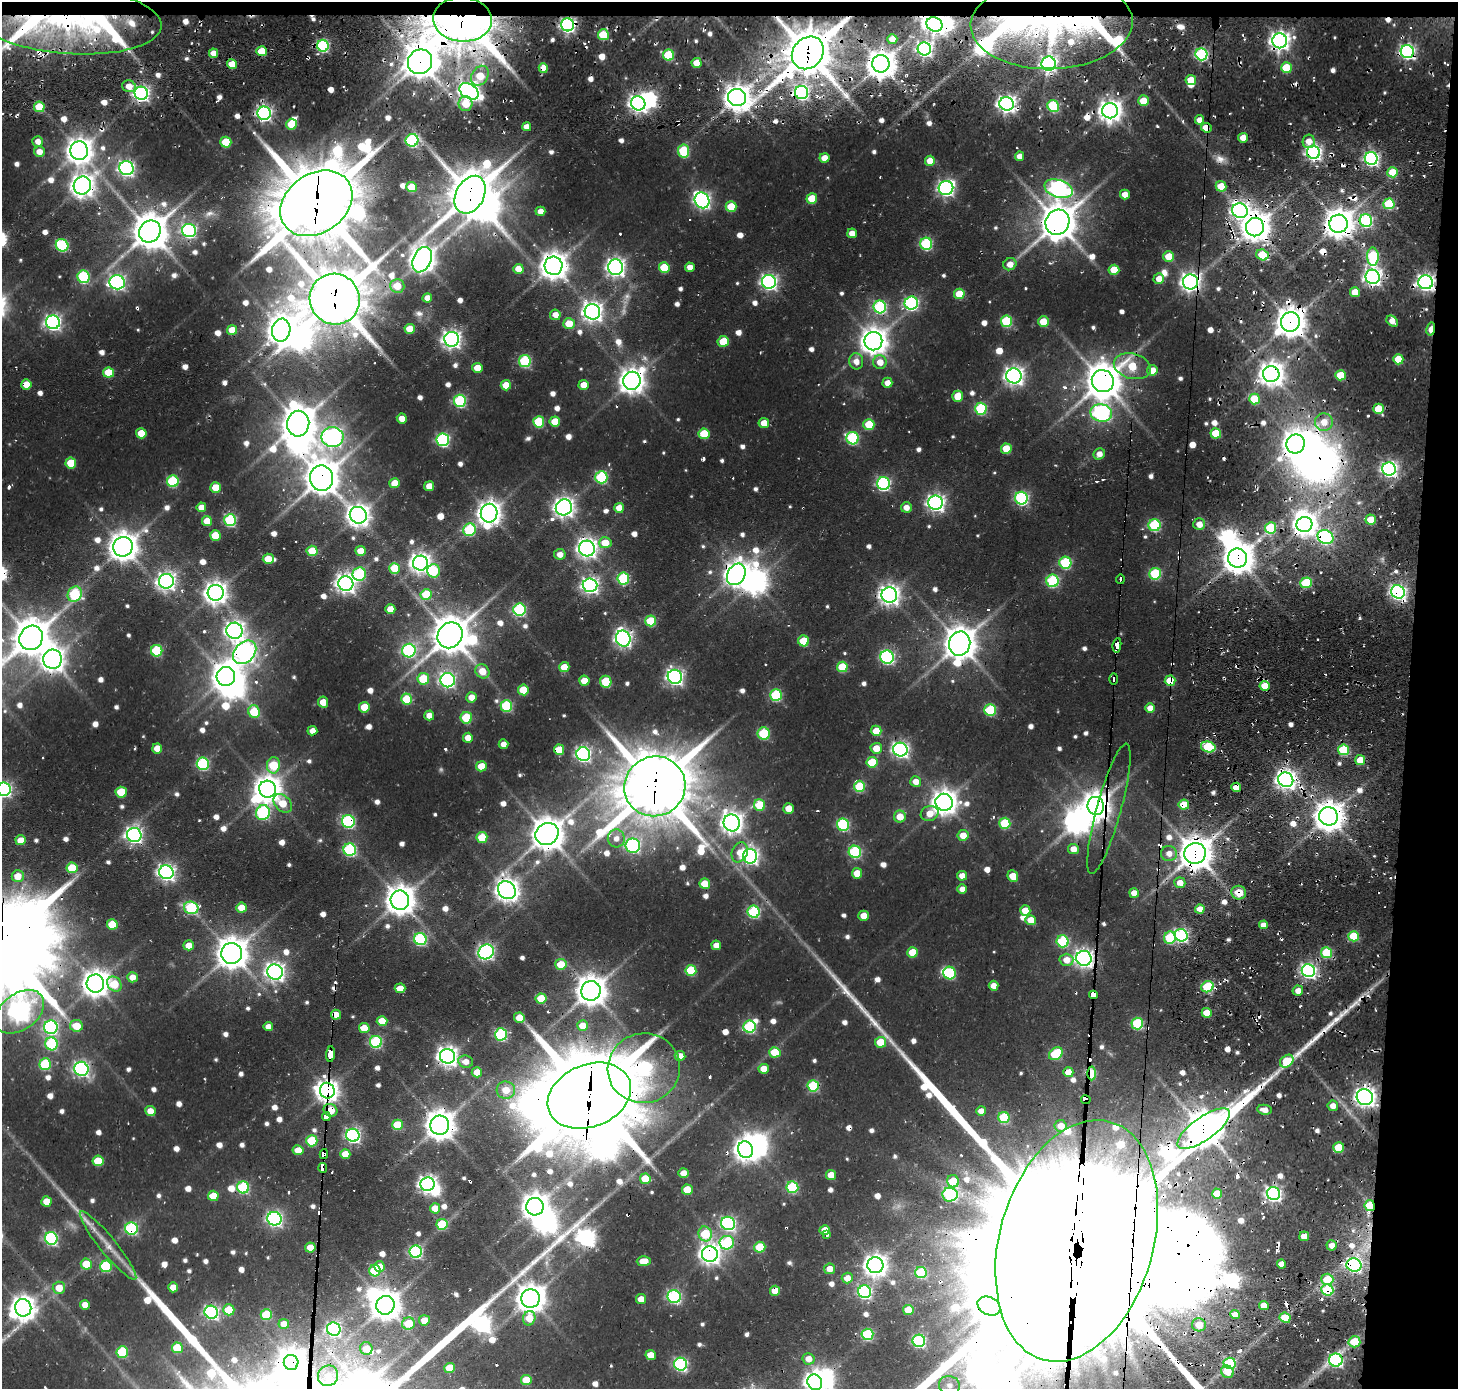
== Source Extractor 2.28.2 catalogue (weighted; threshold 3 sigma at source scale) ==
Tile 3 of 3 x 3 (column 3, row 1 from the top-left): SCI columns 3143-4598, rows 3138-4524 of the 4598 x 4762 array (HDU 1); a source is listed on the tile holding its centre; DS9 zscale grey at full resolution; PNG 1460 x 1391 px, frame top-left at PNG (2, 2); each listed source drawn as its Kron ellipse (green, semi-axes under 4 px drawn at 4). Shown black and unused: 5% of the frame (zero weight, under 2 of 3 exposures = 8% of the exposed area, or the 3 px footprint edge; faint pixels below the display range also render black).
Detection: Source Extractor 2.28.2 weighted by HDU 2 'WHT'; one run over the whole footprint, this tile lists its part. Background 0.0488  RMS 0.0055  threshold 0.0248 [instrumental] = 3 sigma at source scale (4.5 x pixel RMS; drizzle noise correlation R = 1.50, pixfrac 1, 0.0396/0.0396 arcsec/px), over >= 5 px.
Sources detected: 939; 6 too faint to see at this stretch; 36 inside a brighter object's white glare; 57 cosmic-ray / hot-pixel residue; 3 long thin detections or spike segments (spike, bleed or trail) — neither listed nor drawn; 13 inside a brighter listed object's ellipse — not listed separately; of the other 824, all 500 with FLUX_AUTO >= 4.98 (the completeness limit of this list) listed and drawn (324 fainter detections not listed), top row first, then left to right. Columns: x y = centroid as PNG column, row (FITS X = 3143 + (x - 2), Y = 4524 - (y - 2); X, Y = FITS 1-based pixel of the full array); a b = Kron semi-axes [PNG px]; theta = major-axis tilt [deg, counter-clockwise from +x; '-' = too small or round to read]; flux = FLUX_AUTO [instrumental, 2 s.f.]
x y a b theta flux
67 19 94 34 -4 150
462 19 29 22 -5 2100
934 24 8 7 - 340
1052 24 81 45 2 180
568 25 6 6 - 170
603 35 5 5 - 27
892 39 5 5 - 5.8
1280 41 7 7 - 330
323 46 6 5 - 82
924 49 6 6 - 170
262 51 5 5 - 17
1407 52 7 6 - 150
213 53 5 4 - 5.8
808 53 17 14 48 2700
1201 54 6 6 - 84
669 55 5 5 - 34
420 62 13 12 - 1200
697 63 5 5 - 9.8
1048 63 7 7 - 190
232 64 5 4 - 12
881 64 9 8 - 930
543 68 5 4 - 12
1286 68 5 5 - 24
480 76 11 8 58 15
1191 80 5 5 - 12
129 86 7 5 -16 6.7
469 91 10 7 -31 360
801 92 6 6 - 130
141 93 7 6 - 210
737 97 9 8 - 790
1143 101 5 5 - 11
638 103 7 7 - 280
466 104 7 7 - 11
1007 104 7 7 - 270
1053 106 6 5 - 50
39 107 5 5 - 20
1110 111 8 7 - 500
264 113 6 6 - 170
1199 120 5 4 - 5.6
291 124 5 5 - 16
527 127 4 4 - 5.4
1206 128 5 4 - 14
1243 138 5 4 - 7.7
412 140 6 6 - 76
38 141 5 5 - 5.1
1309 141 7 6 - 6.1
226 142 5 5 - 23
79 151 9 8 - 750
684 151 6 5 - 45
39 152 5 5 - 6.1
1313 152 7 6 - 180
1019 156 5 4 - 5.1
824 158 5 5 - 8.9
1371 158 6 6 - 150
930 161 5 5 - 9.3
126 168 7 7 - 190
1393 172 5 5 - 20
82 185 9 8 - 570
1221 186 5 5 - 13
411 187 5 5 - 18
946 188 7 7 - 210
1059 189 14 8 -18 220
470 195 20 14 62 2300
1125 195 5 5 - 7.3
812 199 5 5 - 17
702 200 8 7 - 210
316 203 39 29 34 5200
1389 204 5 5 - 36
731 207 5 5 - 18
540 211 5 4 - 5.6
1240 211 8 7 - 260
1366 220 6 6 - 90
1057 222 13 12 - 1500
1338 224 9 9 - 940
1255 227 9 9 - 990
150 231 11 10 - 1300
189 231 7 6 - 140
852 233 5 4 - 6.8
926 244 6 6 - 70
62 245 6 6 - 65
1262 255 6 5 - 26
1169 256 5 5 - 16
1373 257 9 6 -88 55
422 260 13 9 66 750
1010 264 7 6 - 6
554 266 9 9 - 780
616 267 8 7 - 300
664 267 5 5 - 24
690 267 5 4 - 6
518 269 5 5 - 9
1114 270 5 5 - 17
84 277 6 6 - 65
1373 277 7 7 - 230
1159 279 5 5 - 6.9
117 282 7 7 - 190
769 282 7 7 - 210
1190 282 7 7 - 360
1426 282 7 7 - 260
397 286 7 7 - 10
1355 292 5 5 - 12
959 294 5 5 - 17
427 298 5 4 - 5.9
335 299 25 25 - 3400
911 303 7 6 - 110
880 307 6 6 - 86
592 312 8 7 - 380
555 315 5 5 - 6.2
1006 321 6 5 - 45
1392 321 6 4 -42 5.8
53 322 7 7 - 210
1043 322 5 5 - 16
1290 322 10 9 - 950
569 324 6 5 - 12
410 329 5 5 - 12
1431 329 7 4 77 19
232 330 5 5 - 9.9
281 330 11 9 79 880
452 339 7 7 - 290
723 341 5 5 - 17
873 341 9 9 - 810
1398 359 5 5 - 14
525 361 6 6 - 59
856 361 8 7 - 5.9
880 362 7 6 - 7.3
1132 366 19 12 -15 27
477 368 5 5 - 9.8
1152 370 5 5 - 8.5
108 373 5 5 - 20
1271 374 8 8 - 620
1340 375 5 5 - 16
1014 376 7 7 - 320
632 381 9 8 - 680
1103 381 11 11 - 1300
887 383 5 5 - 5.5
26 384 5 5 - 11
506 385 5 5 - 12
584 385 5 5 - 8.7
958 396 5 5 - 15
1254 399 5 5 - 24
460 401 6 6 - 74
981 409 6 6 - 55
1378 409 5 5 - 17
1101 413 11 8 -11 180
402 418 5 5 - 7
555 421 5 5 - 13
539 422 5 5 - 36
1324 422 9 9 - 9
764 423 5 5 - 8.8
298 424 13 11 83 1200
869 425 5 5 - 23
141 433 5 5 - 12
1216 433 5 5 - 17
704 434 5 5 - 21
332 437 11 10 - 300
852 438 6 6 - 67
443 440 6 6 - 110
1296 444 9 9 - 620
1006 449 5 5 - 16
1099 454 6 5 - 5.1
71 463 5 5 - 17
1389 469 6 6 - 200
601 477 6 6 - 62
321 478 13 11 88 1300
173 481 6 6 - 49
395 483 5 5 - 9.2
883 484 6 6 - 110
429 486 5 5 - 8
216 488 5 5 - 14
1021 498 6 6 - 110
935 503 7 7 - 240
201 507 5 5 - 6.1
564 507 8 8 - 380
906 507 5 5 - 5.3
619 508 5 5 - 7.6
489 513 9 8 - 570
358 515 9 8 - 520
230 520 6 6 - 67
1371 520 5 5 - 14
207 521 5 5 - 11
1199 524 6 6 - 7.2
1304 524 8 7 - 570
1155 525 6 6 - 60
1271 528 6 5 - 33
469 530 6 6 - 55
215 535 5 5 - 16
1325 537 8 6 -26 110
605 543 6 5 - 12
123 547 10 9 - 870
587 548 8 8 - 370
312 551 5 5 - 17
361 551 5 5 - 11
560 554 5 5 - 5.7
1237 558 9 9 - 1000
268 559 5 5 - 12
420 563 7 7 - 400
1065 563 6 6 - 55
394 568 5 5 - 18
433 571 6 6 - 36
359 574 7 6 - 59
736 574 11 8 60 640
1155 574 6 6 - 48
623 578 6 6 - 53
1120 579 5 3 - 31
166 581 7 7 - 300
1053 581 6 6 - 65
346 583 7 7 - 370
1306 583 6 5 - 34
590 585 7 7 - 230
1398 592 7 6 - 180
216 593 8 8 - 520
75 594 8 6 59 56
426 594 5 5 - 24
889 595 8 7 - 370
390 609 5 5 - 8.8
519 610 6 6 - 80
651 621 5 5 - 25
235 631 8 8 - 330
450 635 13 12 - 1600
31 638 12 11 - 1600
623 639 8 7 - 240
803 641 5 5 - 20
960 644 12 10 75 1200
1117 645 7 3 81 790
157 651 6 6 - 44
409 651 7 6 - 90
245 652 13 10 47 340
887 657 7 6 - 110
53 659 9 9 - 520
564 667 5 5 - 9.4
842 667 5 5 - 26
482 671 7 6 - 9.4
226 676 9 9 - 750
675 677 7 7 - 220
423 679 5 5 - 26
1114 679 5 3 - 37
448 680 7 7 - 160
584 681 5 5 - 9.9
1170 681 5 5 - 18
606 682 6 5 - 29
1265 686 5 4 - 11
523 690 5 5 - 18
776 695 6 6 - 56
471 697 5 5 - 7.2
407 699 5 5 - 24
323 702 6 5 - 8.9
506 706 6 6 - 54
364 707 5 5 - 15
1150 708 5 5 - 7.7
990 710 6 5 - 47
254 712 6 5 - 24
429 715 5 5 - 6.2
466 718 6 5 - 31
312 731 5 4 - 5
876 731 5 5 - 11
764 733 6 6 - 39
468 738 5 5 - 6.3
504 744 5 5 - 5.1
1208 747 7 5 -16 39
157 748 5 5 - 8.1
876 748 5 5 - 9.4
559 750 5 5 - 12
900 750 7 7 - 200
1343 750 5 5 - 39
583 754 7 6 - 170
1360 760 5 5 - 15
872 762 5 5 - 22
203 764 6 6 - 77
273 765 8 6 80 30
481 766 5 5 - 12
1286 780 7 7 - 350
916 782 5 5 - 6.1
655 786 31 29 29 4200
860 786 5 5 - 36
1236 787 5 4 - 8.4
4 789 7 6 - 160
268 789 8 8 - 760
121 792 5 5 - 22
944 802 8 8 - 670
283 803 11 7 -48 14
760 805 6 5 - 24
1184 805 5 5 - 16
1096 806 9 8 - 810
789 808 5 5 - 9.6
1109 809 67 12 75 23
263 813 7 6 - 87
930 813 9 7 19 8.7
1328 816 9 9 - 940
900 817 6 6 - 10
348 821 6 6 - 96
732 823 8 8 - 460
1005 823 5 5 - 40
843 825 6 6 - 67
547 834 12 10 35 1200
134 835 7 7 - 220
963 835 5 5 - 9
482 838 5 5 - 20
616 838 9 8 - 5.4
21 840 5 5 - 11
633 846 7 7 - 110
1073 849 5 5 - 7.2
350 850 6 6 - 82
740 852 10 7 68 7.7
855 852 6 6 - 70
1169 853 8 7 - 5.9
1195 853 11 10 - 1200
750 856 7 7 - 220
72 868 5 5 - 26
166 872 7 6 - 240
857 873 5 5 - 11
18 876 6 5 - 9.7
962 876 5 4 - 5.7
1013 876 6 5 - 10
1180 883 5 5 - 6.2
705 884 5 5 - 12
962 889 5 4 - 5.1
507 890 9 8 - 530
1134 893 5 5 - 6.3
1239 893 7 7 - 15
400 900 9 9 - 950
191 908 7 6 - 62
241 908 5 5 - 12
1200 909 5 4 - 7.7
1025 911 5 5 - 10
754 912 6 6 - 68
863 916 5 5 - 7.3
1031 920 5 5 - 8.8
112 924 5 5 - 18
1263 925 4 4 - 5.2
1181 935 6 6 - 110
1354 936 5 5 - 24
1170 938 6 6 - 41
420 939 6 6 - 78
1063 941 6 6 - 54
189 945 5 5 - 7.6
716 945 5 4 - 5.6
486 952 8 7 - 190
913 952 5 5 - 16
232 953 10 10 - 1100
1327 953 5 5 - 34
1084 958 7 7 - 310
1066 960 7 6 - 8
561 964 6 5 - 16
691 970 5 5 - 28
1308 971 7 6 - 160
275 972 8 7 - 310
950 973 6 6 - 45
132 977 5 5 - 6.3
95 984 9 8 - 720
114 984 8 6 -49 19
994 986 5 5 - 6.5
1207 987 6 5 - 37
400 988 5 5 - 7.9
591 991 10 9 - 1000
1298 991 5 5 - 5.5
1093 995 4 3 - 820
541 998 5 5 - 17
20 1012 27 18 36 380
1207 1013 5 5 - 11
336 1015 5 5 - 8.5
519 1018 5 5 - 8.1
382 1021 5 5 - 15
1137 1024 6 6 - 51
583 1025 5 5 - 8.4
76 1026 6 6 - 12
51 1027 7 6 - 110
268 1027 4 4 - 5.4
749 1027 6 6 - 68
364 1028 5 5 - 13
501 1034 6 6 - 70
376 1042 6 6 - 75
881 1042 5 5 - 18
51 1044 6 6 - 57
775 1052 5 5 - 17
331 1054 8 3 86 950
1056 1054 7 5 37 40
447 1056 7 7 - 380
680 1056 5 5 - 6.7
1287 1061 7 5 40 26
466 1062 7 6 - 5
45 1064 6 6 - 46
644 1068 36 35 - 150
81 1069 7 7 - 170
764 1069 5 5 - 9.3
477 1072 5 5 - 9.9
1068 1072 5 5 - 8.9
1092 1073 7 4 -89 28
813 1086 6 5 - 47
506 1090 9 8 - 9.7
327 1091 8 7 - 630
589 1096 43 31 22 6800
1365 1097 8 8 - 320
1086 1100 5 3 - 630
1333 1106 5 5 - 5
331 1110 7 6 - 13
1264 1110 7 5 -9 5.1
150 1111 5 5 - 7.8
981 1111 5 4 - 5
326 1116 4 3 - 380
1004 1118 5 5 - 34
397 1125 5 5 - 23
440 1125 9 9 - 900
1061 1126 6 5 - 6.4
1204 1129 31 11 35 1500
353 1135 7 6 - 150
312 1141 5 5 - 33
1339 1148 5 5 - 22
298 1150 5 5 - 9.1
746 1150 8 7 - 500
324 1154 5 4 - 300
345 1154 5 5 - 12
98 1161 5 5 - 19
323 1168 5 3 - 270
684 1173 5 5 - 7.2
831 1175 5 5 - 9.9
645 1179 5 5 - 18
953 1181 6 6 - 24
427 1184 7 7 - 270
243 1187 6 6 - 66
792 1187 6 5 - 48
687 1190 5 5 - 15
1217 1194 5 5 - 13
1273 1194 7 6 - 160
950 1195 7 6 - 82
213 1196 5 5 - 12
46 1201 5 5 - 9.6
1370 1205 5 5 - 20
535 1207 9 8 - 760
435 1208 5 5 - 9.3
274 1219 7 6 - 160
728 1223 7 6 - 130
442 1224 5 5 - 31
131 1229 6 6 - 78
825 1230 5 4 - 8
705 1234 7 6 - 30
827 1235 4 3 - 5.2
1304 1236 5 4 - 8.7
51 1238 6 6 - 100
1077 1241 124 77 74 99000
727 1243 7 6 - 59
108 1245 43 8 -51 12
1332 1245 5 5 - 5.5
760 1247 5 5 - 26
310 1248 5 5 - 9.4
416 1252 6 6 - 95
710 1254 8 7 - 380
644 1261 7 5 2 8.8
86 1264 5 5 - 15
1281 1264 4 4 - 5.3
875 1265 8 8 - 490
1354 1265 7 7 - 130
106 1266 6 6 - 49
380 1267 5 5 - 9.9
830 1269 5 5 - 6.3
375 1271 6 5 - 25
921 1273 6 5 - 38
847 1278 5 5 - 7
1327 1279 6 6 - 18
173 1287 5 5 - 6.7
59 1288 6 6 - 9.6
1327 1290 6 5 - 49
775 1291 5 5 - 10
865 1292 6 6 - 110
674 1297 7 6 - 100
530 1298 9 9 - 890
641 1299 5 5 - 7.5
85 1305 5 5 - 6.3
385 1305 9 9 - 930
1264 1305 5 4 - 9.4
989 1306 12 8 -28 920
23 1308 9 8 - 600
229 1310 5 5 - 22
908 1310 5 5 - 13
211 1312 7 6 - 130
266 1315 5 5 - 24
1235 1315 5 4 - 6.1
529 1318 7 6 - 12
1285 1318 5 5 - 15
424 1320 5 5 - 8.6
408 1323 6 6 - 17
284 1324 5 5 - 6.3
1199 1325 7 6 - 11
334 1329 7 6 - 130
867 1334 6 5 - 54
919 1341 6 6 - 86
1354 1342 6 5 - 17
177 1348 5 5 - 23
366 1348 6 6 - 12
122 1352 6 5 - 41
651 1355 5 5 - 9.3
809 1359 6 5 - 6
1336 1360 7 6 - 110
291 1362 7 7 - 780
1229 1363 6 5 - 53
681 1364 6 6 - 110
449 1368 5 5 - 15
1227 1372 6 6 - 10
328 1376 10 10 - 5.3
526 1380 5 5 - 15
815 1382 8 7 - 390
949 1385 10 9 - 6.3
Overlapping masked pixels (flux is a lower limit): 110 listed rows (the first 20) at x y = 67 19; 462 19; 934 24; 1052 24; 568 25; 1280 41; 1407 52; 808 53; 420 62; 697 63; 1048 63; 881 64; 543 68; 801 92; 141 93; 737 97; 638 103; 1007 104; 1206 128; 1313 152
Isophote crosses this tile's border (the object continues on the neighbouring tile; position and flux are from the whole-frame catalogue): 5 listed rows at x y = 4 789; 20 1012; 1077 1241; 815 1382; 949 1385